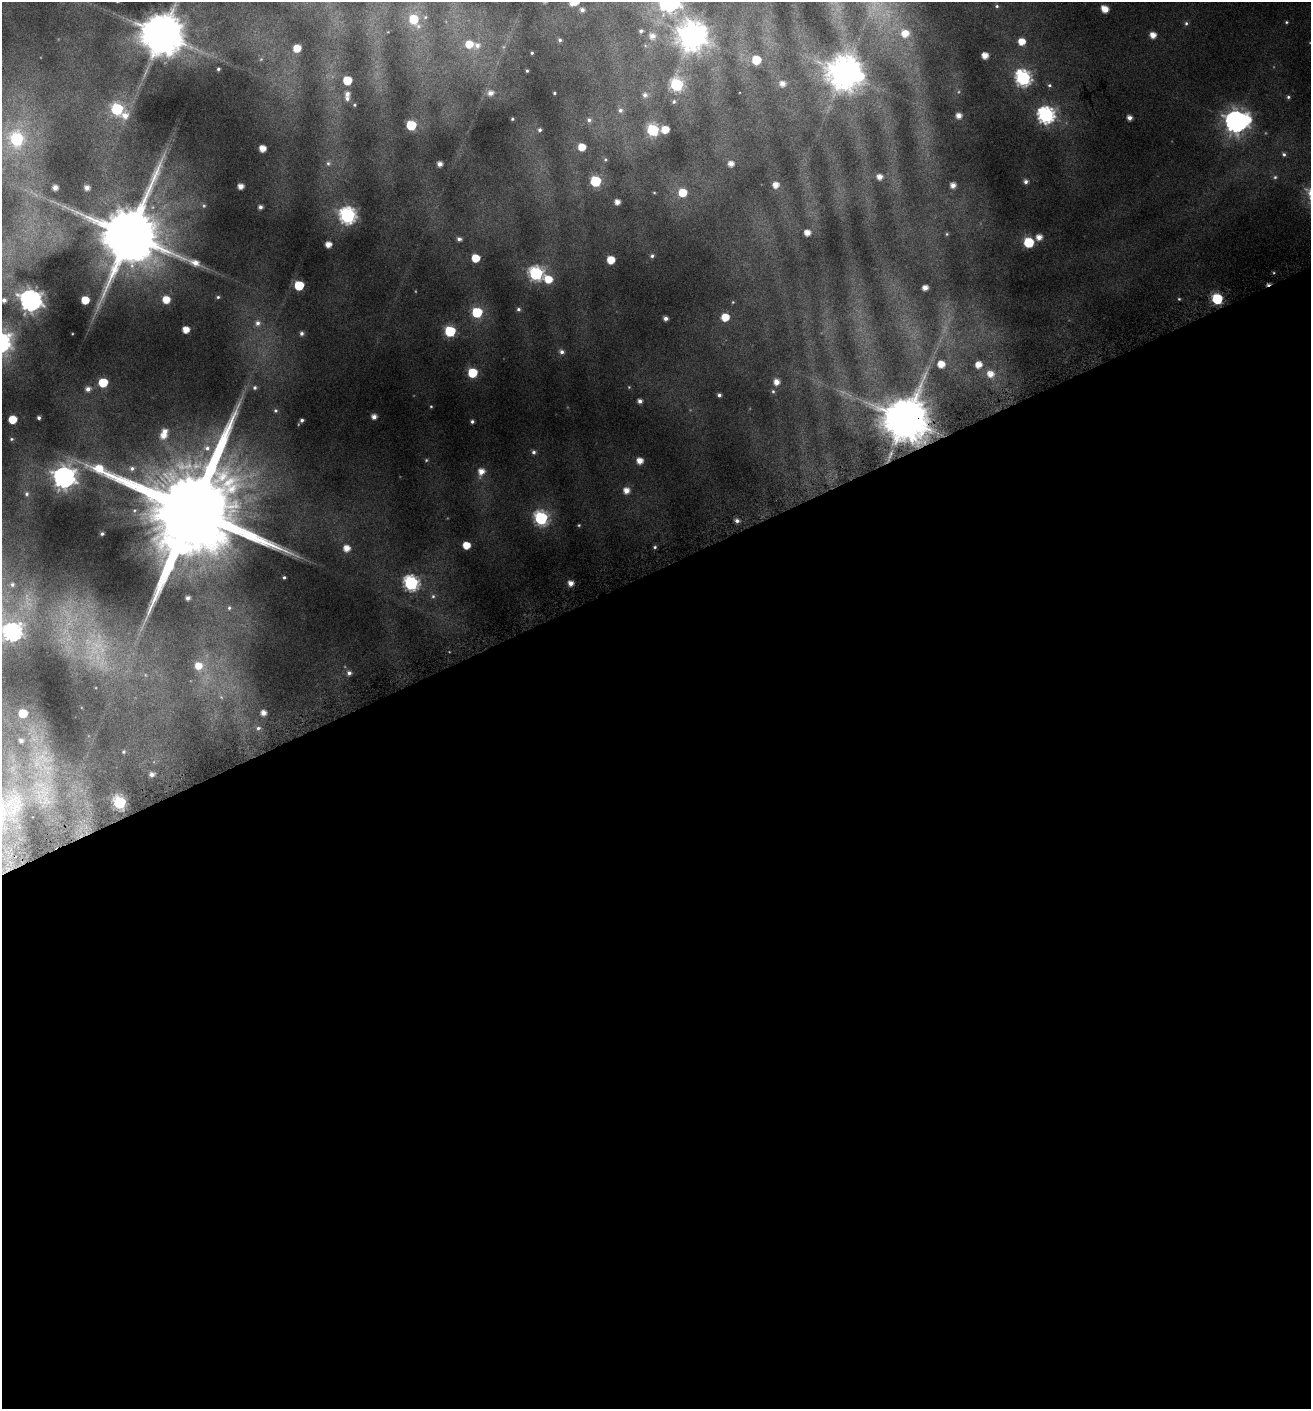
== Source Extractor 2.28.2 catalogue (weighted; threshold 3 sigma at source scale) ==
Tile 15 of 4 x 4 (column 3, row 4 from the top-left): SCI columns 2781-4089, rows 4-1410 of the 5492 x 5671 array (HDU 1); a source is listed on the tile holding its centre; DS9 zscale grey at full resolution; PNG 1313 x 1411 px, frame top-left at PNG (2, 2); no overlay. Shown black and unused: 60% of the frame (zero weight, under 4 of 8 exposures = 2% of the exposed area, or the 3 px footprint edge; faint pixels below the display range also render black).
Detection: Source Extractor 2.28.2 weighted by HDU 2 'WHT'; one run over the whole footprint, this tile lists its part. Background 0.0951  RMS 0.0097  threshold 0.0395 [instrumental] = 3 sigma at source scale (4.09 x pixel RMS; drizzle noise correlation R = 1.36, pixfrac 0.8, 0.0396/0.0396 arcsec/px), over >= 5 px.
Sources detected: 167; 6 too faint to see at this stretch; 1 cosmic-ray / hot-pixel residue — not listed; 3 inside a brighter listed object's ellipse — not listed separately; the other 157 listed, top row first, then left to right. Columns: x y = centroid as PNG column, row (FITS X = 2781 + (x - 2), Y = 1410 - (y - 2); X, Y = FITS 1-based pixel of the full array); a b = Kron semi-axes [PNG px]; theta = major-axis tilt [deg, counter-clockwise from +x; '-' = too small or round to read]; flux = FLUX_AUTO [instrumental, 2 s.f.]
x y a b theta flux
575 2 5 5 - 8.4
997 6 5 5 - 1.6
1105 9 6 5 - 11
582 10 4 4 - 2.6
414 19 9 7 -58 25
1286 22 4 3 - 0.92
1186 23 6 5 - 1.7
641 31 5 4 - 1.9
905 33 9 9 - 13
162 34 11 11 - 3800
1153 35 6 5 - 8.2
652 36 8 8 - 6
692 36 10 9 - 1300
560 40 4 4 - 1.5
1022 41 6 6 - 12
469 44 7 6 - 14
477 45 7 7 - 4.2
297 48 6 5 - 15
532 53 3 2 - 0.92
985 55 5 5 - 8.9
756 60 6 6 - 25
218 69 3 3 - 1.2
527 71 3 3 - 1
844 73 11 10 - 1900
1023 78 8 7 - 210
347 80 6 6 - 26
782 84 6 5 - 5.4
677 85 7 6 - 100
1049 85 6 4 -12 1.5
490 93 6 6 - 5
554 93 3 2 - 0.95
347 94 5 5 - 3.4
645 95 7 7 - 3.3
1288 97 5 4 - 1.3
674 101 5 5 - 1.8
354 105 3 3 - 0.84
117 109 6 6 - 87
620 110 7 6 - 2.7
1046 115 7 7 - 280
125 116 10 9 - 7
959 116 5 5 - 5.9
1129 118 4 4 - 4.1
512 119 4 3 - 1
589 120 6 5 - 2.3
1247 120 15 10 -86 26
1236 121 8 8 - 650
411 125 6 6 - 46
540 130 4 4 - 1.8
653 130 6 6 - 74
665 130 6 5 - 13
17 139 8 7 - 100
582 147 5 5 - 13
262 148 5 5 - 9.7
1284 154 6 4 79 1.7
328 163 7 6 - 2.3
439 164 5 4 - 4.7
731 164 5 5 - 6
879 177 5 5 - 6.4
1275 177 5 5 - 1.6
595 181 6 6 - 56
1026 181 5 5 - 2.9
776 185 6 5 - 7.3
953 185 5 4 - 5.4
240 186 5 4 - 6.1
55 188 5 5 - 5.1
87 188 5 5 - 4.6
654 192 5 3 - 0.76
682 192 7 6 - 20
617 202 4 4 - 5.7
260 207 4 4 - 2.7
347 215 7 7 - 250
807 233 5 5 - 7.6
947 234 5 4 - 0.94
129 235 18 16 -75 8100
1039 237 6 6 - 6.8
459 239 5 4 - 2.3
1029 242 6 6 - 55
328 244 5 5 - 7.9
652 256 5 5 - 1.9
475 258 6 5 - 21
611 260 6 6 - 17
536 273 7 7 - 160
548 279 7 6 - 17
299 285 6 6 - 41
925 288 5 4 - 5.9
218 297 5 4 - 1.5
166 299 6 6 - 14
1179 299 4 4 - 0.93
1217 299 6 6 - 71
4 300 5 5 - 3.3
30 300 8 8 - 650
85 300 6 5 - 17
733 302 4 3 - 0.7
518 309 5 5 - 1.9
477 312 6 6 - 48
725 317 6 5 - 16
666 318 4 4 - 3.1
258 323 8 7 - 4.4
186 330 5 5 - 10
450 331 6 6 - 69
301 333 6 5 - 2.4
562 352 6 5 - 2.9
941 364 6 6 - 12
978 365 5 5 - 9.1
472 373 6 6 - 37
990 374 7 6 - 8.1
103 382 6 6 - 32
776 382 6 5 - 6.2
255 388 6 5 - 2
88 389 6 5 - 4
773 391 5 4 - 1.2
719 395 4 4 - 2.2
640 401 4 4 - 3.3
431 406 4 3 - 0.8
275 410 5 5 - 1.4
374 417 4 4 - 4.5
39 418 3 3 - 1.7
12 419 6 5 - 19
906 419 12 12 - 3700
302 420 4 3 - 1.9
472 421 4 3 - 1.7
163 436 8 8 - 8.5
11 439 3 2 - 0.72
207 448 10 9 - 6.8
534 452 5 5 - 2.2
640 461 6 5 - 8.6
132 468 7 6 - 2.6
481 472 8 7 - 8.2
64 477 8 8 - 670
626 490 6 6 - 7.7
27 494 6 6 - 1.8
193 511 31 22 -72 27000
541 518 7 7 - 140
737 521 5 5 - 3.2
579 525 4 4 - 0.91
102 534 3 3 - 1.2
466 545 5 5 - 15
655 547 5 4 - 1.5
346 548 6 6 - 8.8
284 577 3 3 - 1.1
411 583 7 7 - 190
570 583 5 5 - 5.9
12 585 6 6 - 2.1
433 596 6 6 - 1.9
188 598 4 4 - 2.7
229 608 5 4 - 1.1
12 632 8 7 - 310
198 666 8 8 - 11
349 673 5 5 - 2.7
221 697 6 4 -46 1.2
23 713 6 5 - 22
263 713 5 5 - 5.6
258 728 6 5 - 2.1
21 741 5 4 - 2.3
124 752 5 4 - 1.1
152 774 4 4 - 3.3
120 803 6 6 - 110
Overlapping masked pixels (flux is a lower limit): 1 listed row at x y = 906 419
Isophote crosses this tile's border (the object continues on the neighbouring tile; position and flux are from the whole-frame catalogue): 3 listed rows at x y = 575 2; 162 34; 12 632